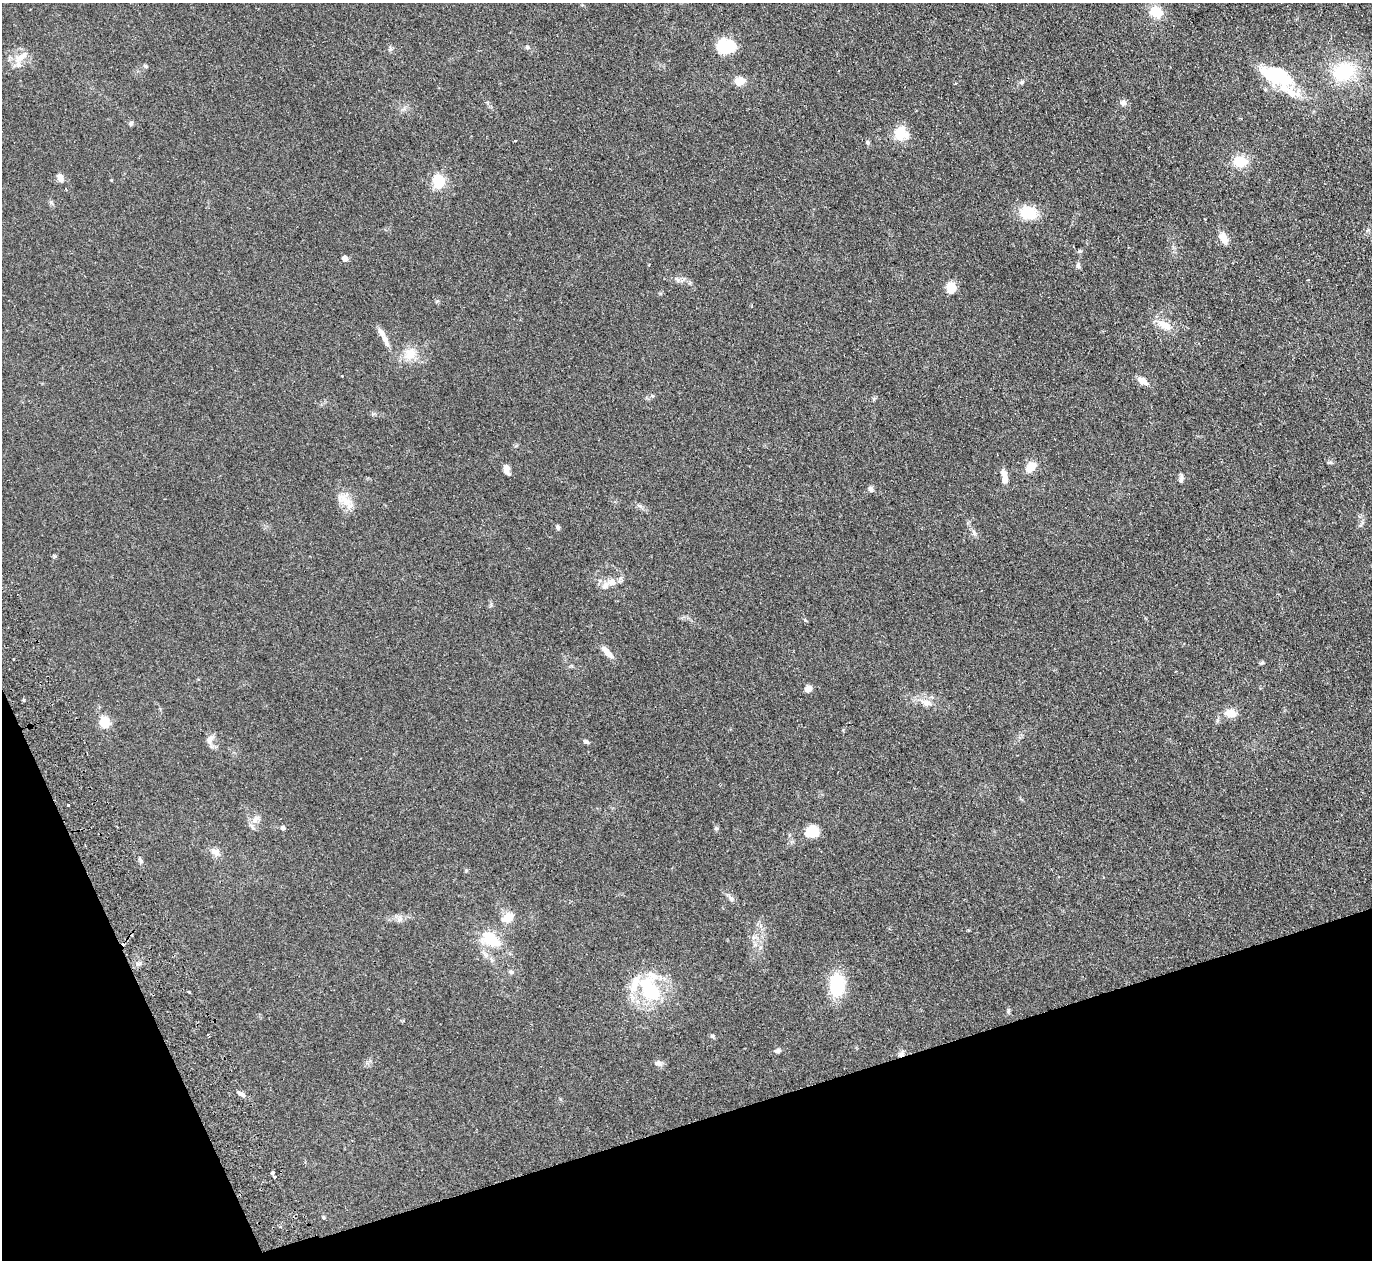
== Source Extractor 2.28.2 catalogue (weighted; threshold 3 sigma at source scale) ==
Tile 14 of 4 x 4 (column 2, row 4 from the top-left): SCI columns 1425-2794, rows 304-1561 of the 5589 x 5512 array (HDU 1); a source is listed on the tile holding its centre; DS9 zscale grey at full resolution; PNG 1374 x 1262 px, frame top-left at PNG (2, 3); no overlay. Shown black and unused: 16% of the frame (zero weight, under 2 of 3 exposures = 3% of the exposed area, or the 3 px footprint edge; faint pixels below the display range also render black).
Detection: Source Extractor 2.28.2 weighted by HDU 2 'WHT'; one run over the whole footprint, this tile lists its part. Background 0.108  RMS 0.01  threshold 0.0448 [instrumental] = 3 sigma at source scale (4.5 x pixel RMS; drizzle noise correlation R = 1.50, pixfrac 1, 0.05/0.05 arcsec/px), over >= 5 px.
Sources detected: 78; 2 inside a brighter object's white glare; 1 cosmic-ray / hot-pixel residue — not listed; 5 inside a brighter listed object's ellipse — not listed separately; the other 70 listed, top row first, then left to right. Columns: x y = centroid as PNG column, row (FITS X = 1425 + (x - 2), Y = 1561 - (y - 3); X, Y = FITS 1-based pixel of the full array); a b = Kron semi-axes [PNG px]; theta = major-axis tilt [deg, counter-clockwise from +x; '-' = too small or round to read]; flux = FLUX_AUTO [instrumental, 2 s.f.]
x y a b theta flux
1156 12 14 12 -31 18
527 47 6 5 - 1.5
724 47 13 11 76 35
20 58 29 11 54 12
145 66 6 5 - 1.4
1344 71 24 19 32 54
1277 76 44 19 -24 63
739 81 12 10 14 9.1
1022 82 8 5 27 2
1123 103 8 8 - 3.4
131 123 6 5 - 1.8
900 133 15 14 - 21
516 140 3 2 - 0.93
867 142 5 5 - 1.4
1240 161 14 11 1 21
60 178 10 7 -62 4.9
438 181 17 14 -74 22
66 189 3 3 - 0.81
1028 213 16 12 -17 29
1223 238 11 8 -66 11
345 259 5 5 - 6.5
1078 266 8 6 -87 2.4
951 288 11 9 -86 14
1164 325 25 9 -29 12
385 340 20 7 -65 7.3
410 354 19 15 57 15
1143 381 13 7 -31 8.2
652 396 6 5 - 1.7
1330 462 8 4 -15 1.6
1031 467 12 9 48 13
506 469 12 6 -76 5.3
1004 478 16 6 -83 9.5
1181 480 9 6 88 2.6
871 489 7 6 - 3
344 500 23 15 -39 14
558 527 7 5 -74 1.9
974 533 9 5 -61 2.8
612 582 11 9 12 7
607 652 18 6 -47 8.4
1262 663 7 4 19 1.4
808 689 6 6 - 7.7
926 703 17 9 -16 8.5
1230 713 12 9 -13 11
104 722 6 5 - 76
209 740 13 9 64 5.4
586 742 7 5 -30 2
68 805 3 3 - 2.8
255 819 15 7 42 5.1
283 828 5 4 - 2.8
716 828 6 5 - 1.4
812 831 16 12 -38 13
215 852 13 8 -36 6.3
141 861 6 5 - 2
731 899 11 4 -50 2.8
507 918 17 11 32 13
399 919 9 5 45 3
491 939 28 17 -32 32
511 972 7 5 -1 1.9
837 985 20 13 -89 50
650 989 35 21 -79 67
189 992 3 2 - 1.3
1008 1011 7 4 72 1.5
712 1036 6 6 - 1.5
778 1051 9 5 11 2.5
901 1054 9 7 42 3.2
659 1063 11 7 -36 3.4
241 1094 13 5 -34 3.2
272 1173 4 3 - 3.1
274 1177 4 3 - 2.7
323 1217 5 3 - 0.97
Overlapping masked pixels (flux is a lower limit): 1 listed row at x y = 901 1054
Unlisted compact peaks at least as high as the median listed source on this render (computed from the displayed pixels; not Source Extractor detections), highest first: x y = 805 620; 55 556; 437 301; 1079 251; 466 870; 24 700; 874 399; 678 280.